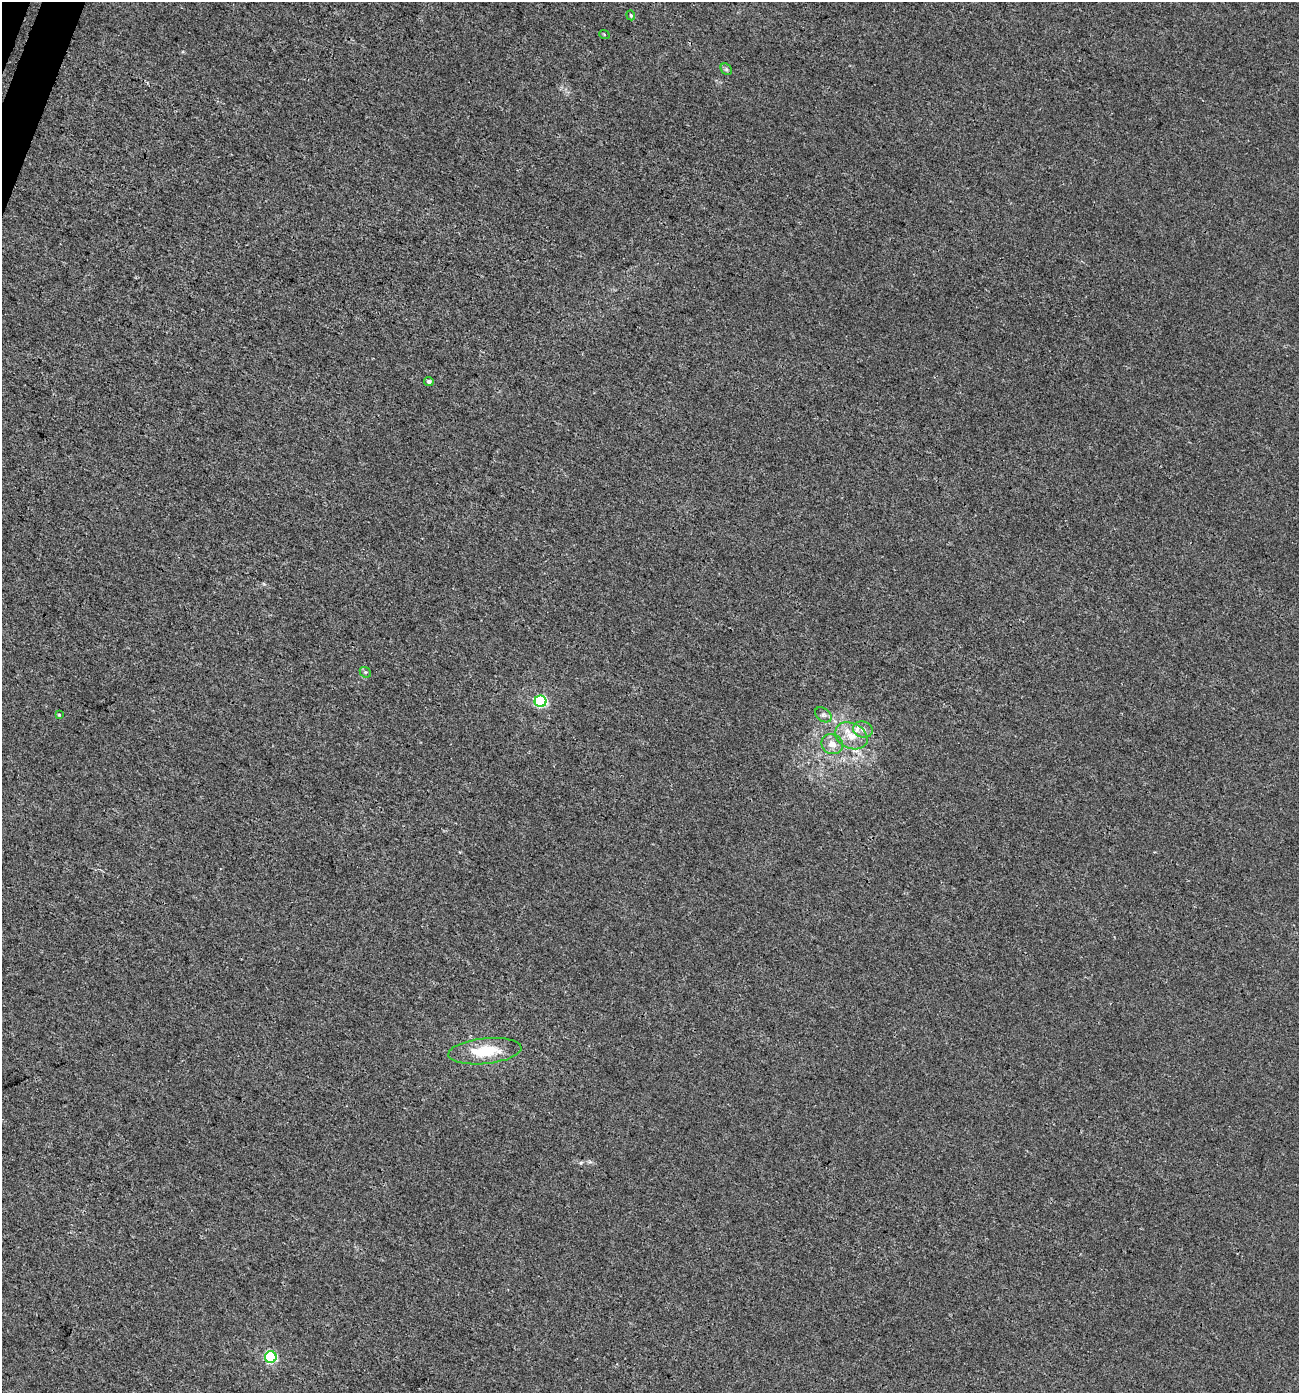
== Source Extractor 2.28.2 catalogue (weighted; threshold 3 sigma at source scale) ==
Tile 11 of 4 x 4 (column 3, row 3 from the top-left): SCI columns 2869-4165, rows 1430-2820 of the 5783 x 5630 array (HDU 1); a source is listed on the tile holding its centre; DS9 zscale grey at full resolution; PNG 1301 x 1395 px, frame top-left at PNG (2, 2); each listed source drawn as its Kron ellipse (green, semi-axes under 4 px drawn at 4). Shown black and unused: <1% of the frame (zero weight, under 3 of 4 exposures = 4% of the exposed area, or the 3 px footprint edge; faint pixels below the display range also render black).
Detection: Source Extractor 2.28.2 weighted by HDU 2 'WHT'; one run over the whole footprint, this tile lists its part. Background 0.00112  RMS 0.0027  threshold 0.0123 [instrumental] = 3 sigma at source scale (4.5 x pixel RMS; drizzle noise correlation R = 1.50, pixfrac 1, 0.0396/0.0396 arcsec/px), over >= 5 px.
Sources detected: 14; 1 inside a brighter listed object's ellipse — not listed separately; the other 13 listed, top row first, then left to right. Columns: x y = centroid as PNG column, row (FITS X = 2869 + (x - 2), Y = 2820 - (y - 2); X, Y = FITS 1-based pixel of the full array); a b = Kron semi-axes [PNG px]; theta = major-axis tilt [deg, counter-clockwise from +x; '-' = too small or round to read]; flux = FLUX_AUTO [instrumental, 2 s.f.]
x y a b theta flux
631 15 5 4 - 0.39
604 34 5 3 - 0.26
726 69 6 5 - 0.54
429 381 5 4 - 0.58
365 672 6 4 -42 0.48
541 701 6 5 - 36
59 715 4 3 - 0.24
823 715 9 6 -39 0.98
863 729 10 8 -18 1.4
851 736 17 12 -26 4.5
832 744 11 9 -30 2.6
485 1051 37 12 6 11
271 1357 6 6 - 33
Overlapping masked pixels (flux is a lower limit): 1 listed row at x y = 863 729